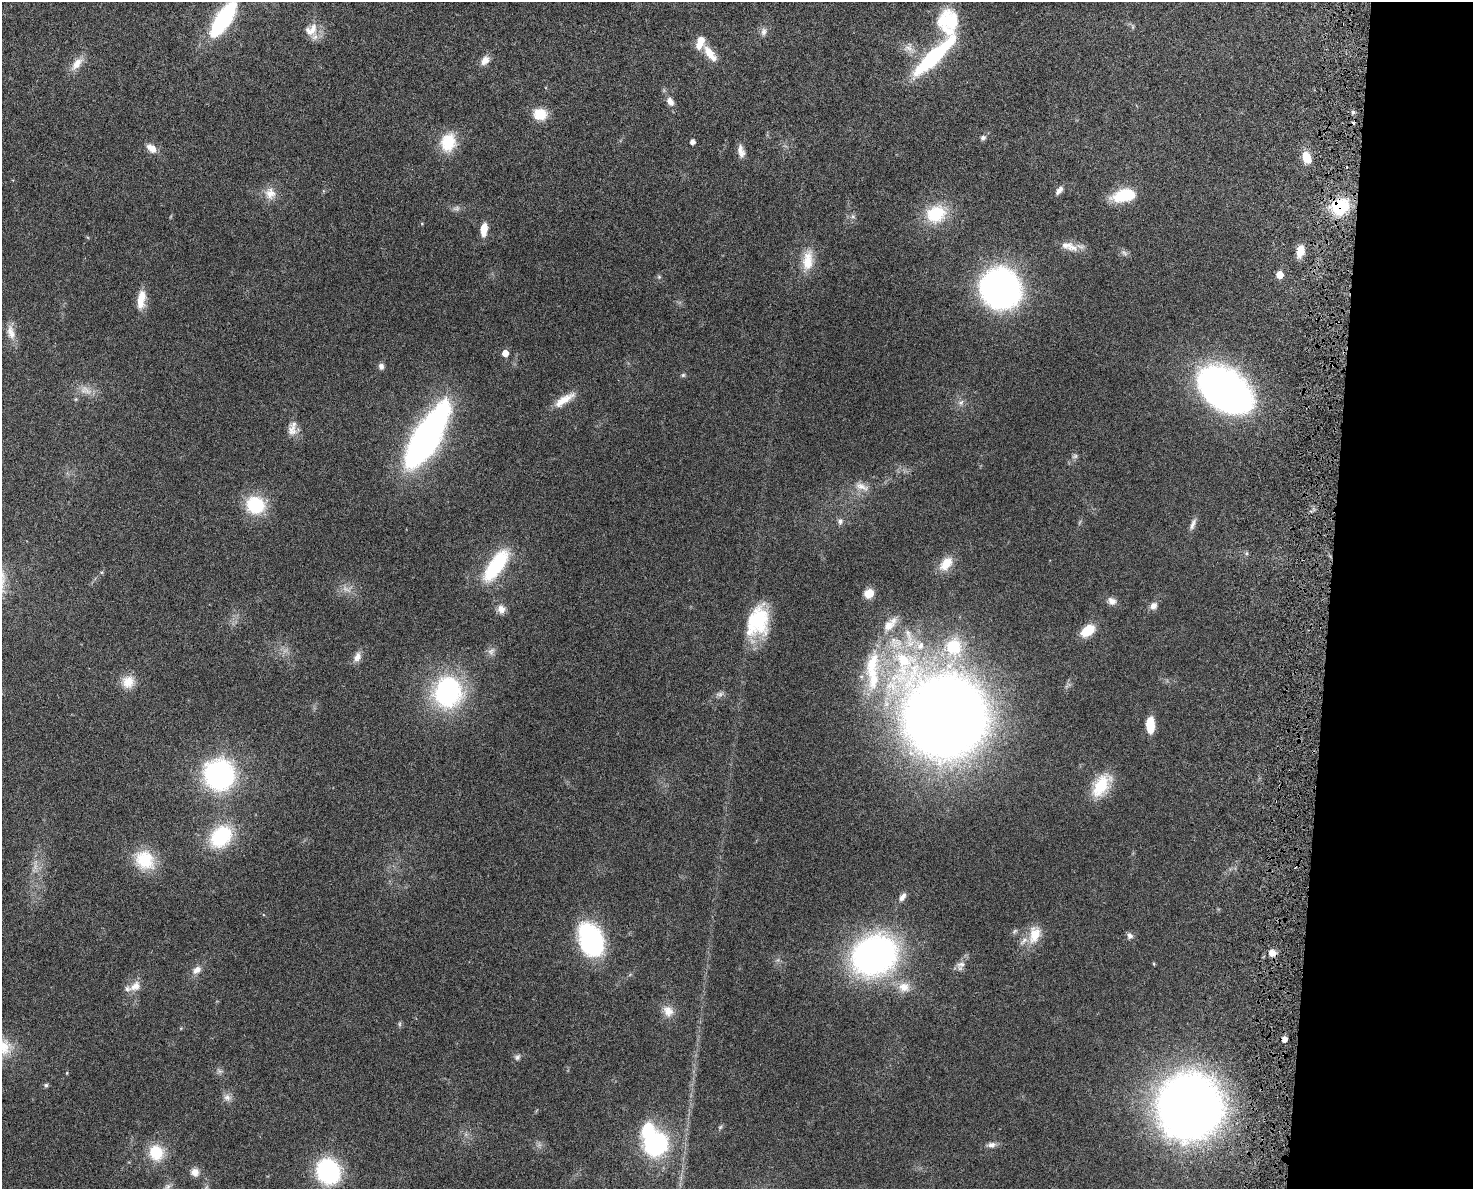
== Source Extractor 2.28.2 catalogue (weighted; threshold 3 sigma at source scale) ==
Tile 9 of 3 x 4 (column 3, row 3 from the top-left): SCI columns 3136-4606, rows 1268-2454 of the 4909 x 4905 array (HDU 1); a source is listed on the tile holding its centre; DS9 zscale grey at full resolution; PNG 1475 x 1191 px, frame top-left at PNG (2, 2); no overlay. Shown black and unused: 10% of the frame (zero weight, under 4 of 8 exposures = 6% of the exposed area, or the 3 px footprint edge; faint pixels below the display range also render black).
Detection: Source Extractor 2.28.2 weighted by HDU 2 'WHT'; one run over the whole footprint, this tile lists its part. Background 0.0272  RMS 0.0022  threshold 0.00916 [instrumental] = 3 sigma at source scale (4.09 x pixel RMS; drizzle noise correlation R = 1.36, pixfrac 0.8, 0.05/0.05 arcsec/px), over >= 5 px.
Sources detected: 116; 2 too faint to see at this stretch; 2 inside a brighter object's white glare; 2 cosmic-ray / hot-pixel residue — not listed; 9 inside a brighter listed object's ellipse — not listed separately; the other 101 listed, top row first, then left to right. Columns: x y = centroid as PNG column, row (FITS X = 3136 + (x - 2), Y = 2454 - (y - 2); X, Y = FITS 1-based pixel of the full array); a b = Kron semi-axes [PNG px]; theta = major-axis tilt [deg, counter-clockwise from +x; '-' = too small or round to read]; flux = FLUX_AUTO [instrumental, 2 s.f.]
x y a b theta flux
223 19 33 12 57 27
943 21 24 15 83 5.8
1133 27 7 4 -72 0.32
311 30 20 15 36 3
764 32 11 8 89 0.93
908 48 14 11 11 1.6
709 53 17 9 -55 3
933 57 62 14 50 23
485 60 13 9 56 1.5
77 64 20 10 50 2.2
670 101 11 8 -60 1.3
1353 112 4 4 - 0.43
540 114 14 12 -13 4.4
983 138 7 6 - 0.54
448 142 22 17 74 6.2
692 142 4 4 - 0.94
151 148 14 9 -39 1.7
741 151 16 8 -77 1.5
1306 157 11 8 -69 3.9
1059 190 12 6 50 0.93
270 193 16 14 -76 2.4
1124 195 22 11 11 9.5
1340 206 22 18 31 8.8
936 214 24 20 21 8.5
853 217 6 4 -19 0.35
484 229 13 7 83 3
1069 246 26 11 -18 2.4
1300 251 12 7 78 2.8
1124 253 11 5 -45 0.58
808 260 29 14 84 4.2
1280 275 5 5 - 3.3
659 277 5 5 - 0.31
1001 289 24 22 -46 120
141 298 21 10 70 2.9
11 332 20 10 -77 2
505 353 5 5 - 2
381 366 8 7 - 0.75
683 375 6 6 - 0.32
86 390 18 6 -40 1.5
1225 390 59 37 -37 72
76 399 6 3 71 0.23
564 400 30 9 33 3
961 403 9 7 26 0.76
292 430 17 12 -88 1.9
426 438 44 16 59 110
1075 456 8 6 27 0.46
862 487 22 9 -21 2
255 505 21 20 - 9.5
840 521 9 6 87 0.66
1193 524 16 6 67 0.95
946 564 20 12 48 3.3
496 565 40 15 55 14
869 593 10 9 - 2.6
1112 601 11 9 -28 1.2
1154 606 10 8 43 1.1
501 609 11 10 - 1.4
758 621 36 24 74 13
890 624 26 12 45 3
1088 631 15 10 35 4.6
908 635 22 7 -73 2.3
954 647 20 18 -87 9.3
491 651 12 9 54 1
357 657 14 9 67 1.3
903 660 38 25 -14 19
873 680 30 14 76 6.7
128 682 16 15 - 3
448 692 36 32 76 27
720 694 12 6 6 0.73
945 716 50 50 - 420
1150 725 15 7 -87 4.3
219 775 19 18 - 53
1101 786 30 15 57 7.1
221 836 27 21 46 13
145 860 28 23 -45 7.5
902 897 12 7 57 1.1
1034 934 25 15 77 4
1130 936 9 8 - 0.71
591 940 35 23 -70 26
1272 953 8 8 - 1.6
874 955 42 35 30 67
961 964 14 8 23 1.3
1154 964 5 4 - 0.21
197 970 12 8 42 1.5
135 986 16 11 41 1.9
904 987 18 14 -13 2.9
668 1011 16 13 -59 2.3
399 1024 6 4 -90 0.32
4 1047 25 21 85 5.3
517 1057 8 7 - 0.59
219 1071 7 4 -71 0.46
67 1073 5 3 - 0.17
46 1085 6 5 - 0.39
227 1097 10 9 - 1.1
1189 1107 41 40 - 230
720 1127 7 4 45 0.32
656 1144 27 24 48 21
992 1145 11 7 9 0.93
156 1153 20 18 -68 5.9
328 1171 18 16 -63 30
195 1172 11 11 - 1.4
168 1187 11 7 50 0.93
Overlapping masked pixels (flux is a lower limit): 1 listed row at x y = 1340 206
Isophote crosses this tile's border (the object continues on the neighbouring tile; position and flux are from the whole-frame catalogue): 2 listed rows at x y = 223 19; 4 1047